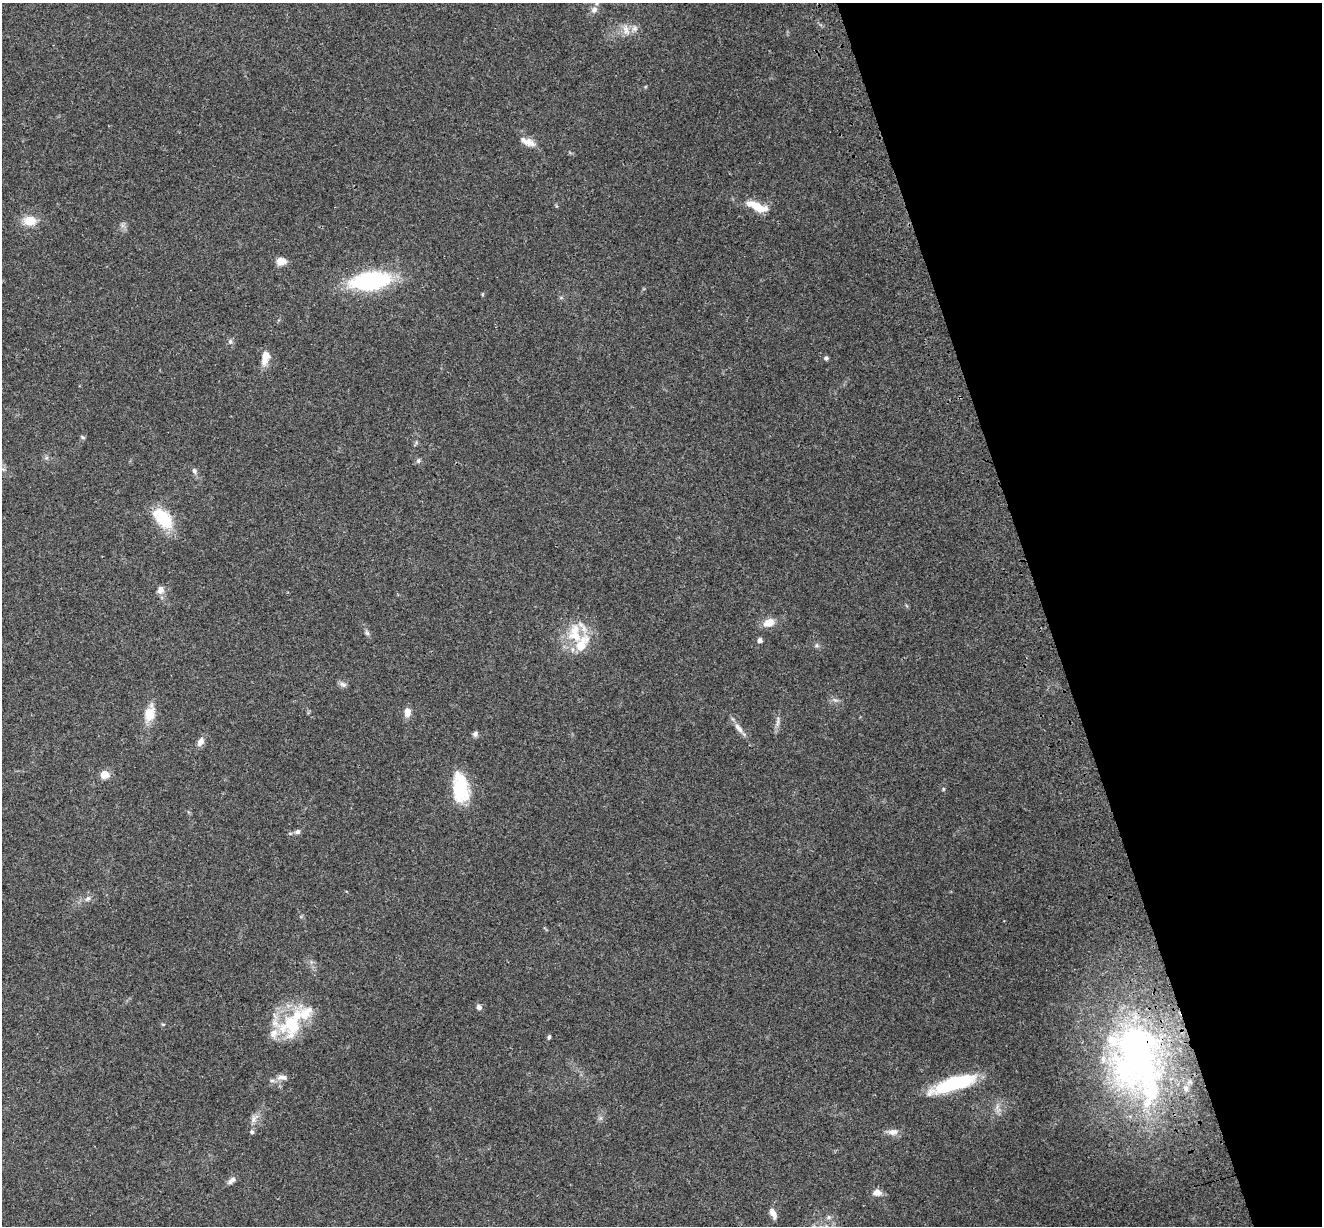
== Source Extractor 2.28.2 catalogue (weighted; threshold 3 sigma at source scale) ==
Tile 12 of 4 x 4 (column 4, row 3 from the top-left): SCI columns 4083-5402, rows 1481-2704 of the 5522 x 5357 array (HDU 1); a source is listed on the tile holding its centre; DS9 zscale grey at full resolution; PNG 1324 x 1228 px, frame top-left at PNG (2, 3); no overlay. Shown black and unused: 21% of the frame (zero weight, under 3 of 4 exposures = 9% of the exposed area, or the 3 px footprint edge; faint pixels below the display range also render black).
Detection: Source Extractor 2.28.2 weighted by HDU 2 'WHT'; one run over the whole footprint, this tile lists its part. Background 0.176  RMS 0.007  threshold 0.0315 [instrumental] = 3 sigma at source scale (4.5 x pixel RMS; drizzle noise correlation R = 1.50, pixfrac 1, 0.0396/0.0396 arcsec/px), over >= 5 px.
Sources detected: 59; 10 inside a brighter listed object's ellipse — not listed separately; the other 49 listed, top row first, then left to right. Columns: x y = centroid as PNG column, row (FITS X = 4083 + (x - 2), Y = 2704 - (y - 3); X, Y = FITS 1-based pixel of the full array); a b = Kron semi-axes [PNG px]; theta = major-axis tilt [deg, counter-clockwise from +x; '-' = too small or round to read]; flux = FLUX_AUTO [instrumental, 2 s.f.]
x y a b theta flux
594 9 10 8 54 3.4
634 29 9 8 - 3.1
626 31 15 8 -65 5.6
528 142 21 8 -22 6.3
757 206 28 9 -22 15
30 221 18 13 -1 10
281 261 12 9 5 5.4
371 281 34 16 8 91
230 341 8 6 -90 1.7
265 355 10 9 - 5.5
826 358 5 5 - 1.6
83 437 7 4 -21 0.96
46 458 6 4 18 1.2
418 461 8 5 75 1.5
194 471 7 6 - 2.1
163 518 25 14 -46 31
160 590 10 8 72 4.3
769 622 15 10 19 7.2
367 633 8 6 -61 1.6
575 634 31 19 -82 23
760 640 5 5 - 2.8
816 645 7 4 90 1.2
343 684 10 6 -23 2.2
835 700 7 4 -18 1.5
407 712 11 8 -88 5.3
149 714 18 11 80 14
778 722 18 4 83 2.9
739 728 19 7 -53 4.6
475 734 7 6 - 2
200 742 12 7 61 4
105 774 8 7 - 8.4
460 788 35 18 -82 32
943 789 6 4 90 0.75
297 832 8 7 - 1.9
88 898 9 6 39 2.4
479 1007 5 5 - 2.9
292 1023 44 29 43 44
163 1024 6 4 -1 0.74
549 1037 4 4 - 1.6
1136 1055 96 63 85 270
282 1077 16 7 -3 3.8
954 1084 50 13 18 47
997 1106 9 4 85 2
254 1118 14 8 57 4.5
252 1132 6 5 - 1.4
893 1132 14 8 2 4.6
232 1180 12 6 38 3
877 1192 9 8 - 4.9
773 1214 15 6 -66 4.1
Overlapping masked pixels (flux is a lower limit): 1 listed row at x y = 1136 1055